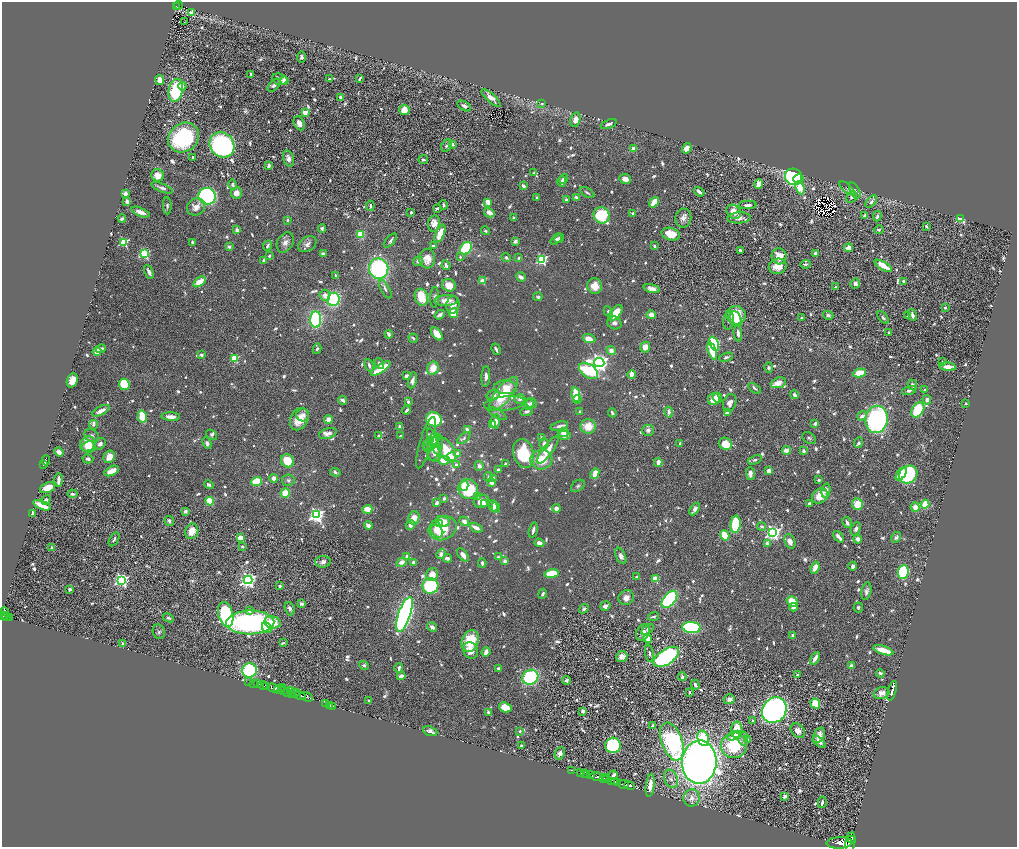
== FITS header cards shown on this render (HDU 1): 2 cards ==
NAXIS1  =                 2030
NAXIS2  =                 1690

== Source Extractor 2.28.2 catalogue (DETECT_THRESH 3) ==
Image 2030 x 1690 px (HDU 1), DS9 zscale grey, zoomed out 1/2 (1 PNG px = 2 x 2 image px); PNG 1019 x 849 px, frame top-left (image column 2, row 1690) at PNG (2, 2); each listed source drawn as its Kron ellipse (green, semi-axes under 4 px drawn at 4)
Background 0.795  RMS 0.028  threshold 0.085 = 3 sigma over >= 5 px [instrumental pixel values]
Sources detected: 1339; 65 cannot appear on this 1/2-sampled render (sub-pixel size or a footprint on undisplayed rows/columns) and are neither listed nor drawn; of the other 1274, the 500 brightest by FLUX_AUTO listed and drawn (774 fainter detections omitted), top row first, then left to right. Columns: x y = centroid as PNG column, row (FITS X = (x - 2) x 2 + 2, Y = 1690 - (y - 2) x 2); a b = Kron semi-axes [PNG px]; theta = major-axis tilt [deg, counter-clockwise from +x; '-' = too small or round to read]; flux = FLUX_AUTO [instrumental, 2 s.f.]
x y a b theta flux
179 5 4 3 - 64
176 6 2 2 - 67
192 12 4 3 - 40
184 22 2 2 - 23
301 57 5 4 - 17
251 74 4 2 - 12
360 78 4 2 - 13
280 79 8 5 -17 24
329 79 3 2 - 12
160 80 5 3 - 59
285 80 3 3 - 94
274 85 8 4 46 22
182 86 4 4 - 18
176 90 12 7 77 370
341 97 3 3 - 13
491 98 12 4 -42 42
542 103 3 2 - 13
464 106 8 4 -31 26
404 110 5 5 - 85
305 113 3 2 - 140
575 120 7 5 74 50
299 123 7 5 -64 40
609 124 8 3 22 24
184 138 16 14 40 600
452 144 4 4 - 19
222 145 13 11 -46 1500
447 146 7 5 58 17
687 148 5 4 - 59
634 149 3 3 - 69
192 157 2 2 - 19
288 158 8 5 -75 32
423 159 5 3 - 12
269 165 4 4 - 18
534 173 3 3 - 14
158 175 6 6 - 76
793 177 9 8 - 580
563 179 5 3 - 35
625 179 6 5 - 43
799 179 5 4 - 57
562 182 5 3 - 18
759 184 5 4 - 42
233 185 5 4 - 17
523 186 4 3 - 26
162 188 11 3 -22 22
800 188 7 4 -69 120
847 188 9 3 -41 15
855 190 8 4 -62 15
587 192 8 3 -32 13
699 192 6 3 -37 28
125 193 3 3 - 46
236 193 5 5 - 50
207 196 9 8 - 960
537 197 2 2 - 14
576 197 3 2 - 18
851 197 6 4 62 19
566 200 3 3 - 14
127 202 3 3 - 29
488 202 3 3 - 72
654 202 6 3 53 110
871 202 7 3 51 21
443 205 5 3 - 12
748 205 9 3 2 23
167 206 8 4 -88 14
370 206 5 3 - 18
196 207 9 8 - 49
437 208 4 2 - 16
140 212 9 4 -22 44
411 212 2 2 - 18
734 212 8 6 -42 73
489 213 5 3 - 59
633 213 2 2 - 12
602 215 8 7 - 340
865 215 4 3 - 17
877 216 5 3 - 16
122 218 4 2 - 13
513 218 2 2 - 17
683 218 9 8 - 36
739 218 12 5 4 33
961 218 3 2 - 610
287 220 3 3 - 12
434 223 8 6 83 55
926 226 3 3 - 18
322 228 4 3 - 12
237 230 4 3 - 24
879 230 5 3 - 12
486 231 4 3 - 12
360 234 4 4 - 160
440 234 10 4 66 100
671 234 9 6 -15 120
559 238 5 4 - 13
556 239 6 4 42 18
390 240 8 2 49 13
515 241 2 2 - 69
124 242 3 3 - 460
192 242 4 3 - 12
285 243 11 7 60 32
307 244 10 7 35 28
268 246 5 2 - 13
434 246 4 3 - 21
654 246 3 2 - 12
229 247 2 2 - 53
466 248 7 5 56 320
848 248 4 3 - 46
740 250 3 2 - 13
815 253 4 3 - 15
144 254 3 3 - 630
323 254 4 3 - 14
269 256 3 3 - 13
779 256 8 7 - 93
460 257 4 3 - 12
506 258 5 3 - 13
519 258 2 2 - 14
427 259 10 8 86 67
542 259 4 3 - 770
264 260 4 3 - 23
418 261 5 4 - 25
805 264 5 3 - 14
446 265 5 3 - 23
778 266 9 7 14 83
883 266 10 3 -30 98
379 269 10 9 - 710
149 272 7 3 -65 27
336 276 4 2 - 13
521 277 5 3 - 33
482 281 3 2 - 160
904 281 3 3 - 15
199 282 7 3 36 110
855 283 5 5 - 21
449 285 7 6 - 78
595 286 8 7 - 82
836 287 3 3 - 14
385 289 10 3 -61 17
652 289 8 4 -14 34
325 295 5 5 - 40
421 297 9 6 -72 130
435 297 10 4 86 16
538 297 5 4 - 13
334 299 7 6 - 520
446 300 12 5 3 62
453 305 8 6 79 43
945 308 2 2 - 14
608 312 5 4 - 14
453 313 5 4 - 150
615 313 9 5 52 140
440 315 5 3 - 23
651 315 5 4 - 36
736 315 9 9 - 180
828 315 5 4 - 16
912 315 6 3 -77 29
908 316 3 3 - 14
802 318 2 2 - 25
883 318 7 3 -47 16
736 319 8 5 -67 100
316 320 8 5 -85 630
729 320 9 5 82 18
614 323 7 6 - 24
738 333 8 3 -84 29
889 333 2 2 - 13
389 334 4 2 - 18
437 334 7 4 -50 57
413 338 5 3 - 15
589 339 6 4 -19 67
714 344 7 3 -67 490
645 347 5 5 - 61
101 349 5 3 - 23
317 349 5 3 - 14
496 349 6 2 -63 18
611 350 5 4 - 38
712 351 9 3 -71 200
97 352 4 3 - 84
201 355 2 2 - 48
726 357 7 3 17 14
234 358 3 3 - 320
943 362 3 2 - 15
379 363 6 4 -59 14
599 363 5 4 - 3700
369 365 6 3 -71 17
769 367 5 4 - 13
948 367 8 4 -6 40
433 368 7 5 75 82
381 369 11 4 33 210
588 371 11 6 -35 520
860 373 6 3 11 160
632 374 4 4 - 56
406 376 3 3 - 19
486 376 10 4 86 32
72 380 7 5 68 63
412 380 8 4 77 31
778 383 8 5 19 46
124 384 6 5 - 280
913 385 5 3 - 21
506 387 11 7 -1 68
755 388 7 3 -34 12
909 390 7 3 16 23
925 390 3 3 - 11
503 394 21 8 52 240
576 394 7 4 -78 220
493 395 6 5 - 29
795 395 4 3 - 32
718 397 5 4 - 48
520 399 5 4 - 19
577 399 4 4 - 52
714 399 6 5 - 95
343 400 4 2 - 38
927 400 5 4 - 24
408 402 3 2 - 22
504 403 21 7 6 58
531 403 5 5 - 18
730 403 9 6 68 31
966 403 2 2 - 20
528 404 6 5 - 19
407 410 4 2 - 19
918 410 8 5 55 330
101 411 9 4 28 45
527 411 6 3 19 16
580 412 3 2 - 18
669 412 5 3 - 21
727 412 4 3 - 38
612 413 4 2 - 16
497 414 10 3 -30 14
303 415 6 6 - 29
862 416 5 4 - 31
142 417 6 4 -77 160
171 417 9 4 -3 36
299 419 12 8 63 110
434 419 8 7 - 510
876 419 13 11 80 1300
328 420 4 4 - 56
496 421 7 4 84 29
815 423 3 3 - 30
493 424 4 3 - 27
93 425 4 4 - 14
400 426 4 3 - 18
559 426 9 4 15 21
588 426 8 7 - 100
467 430 4 3 - 40
648 430 6 5 - 18
328 433 9 5 17 34
563 433 5 4 - 37
92 435 8 5 -32 20
211 435 6 4 -37 11
564 435 6 4 -4 29
379 436 4 4 - 12
400 436 2 2 - 12
464 438 8 4 37 17
542 438 2 2 - 90
809 438 7 5 -30 13
434 439 6 4 75 85
434 442 14 5 -69 150
207 443 6 3 -68 22
426 443 27 6 73 32
680 443 2 2 - 12
859 443 5 4 - 11
88 444 8 7 - 130
100 444 6 5 - 26
430 444 8 6 42 39
544 444 5 4 - 32
725 444 7 6 - 110
89 447 7 5 9 66
428 448 4 3 - 21
435 448 14 6 70 85
447 450 14 7 -61 190
548 450 16 5 54 83
786 450 4 3 - 47
804 451 4 3 - 21
59 452 5 3 - 37
458 453 4 3 - 38
524 453 15 10 -74 330
435 454 7 7 - 42
109 457 6 5 - 75
452 457 5 4 - 42
88 459 5 4 - 17
46 460 5 3 - 280
444 460 5 4 - 82
541 460 11 9 4 140
755 460 7 4 21 14
287 461 7 6 - 150
658 462 4 4 - 38
44 464 4 2 - 460
505 464 2 2 - 13
456 465 4 3 - 13
479 466 5 4 - 20
498 470 2 2 - 20
112 471 8 4 29 72
769 471 3 3 - 49
335 472 5 3 - 20
595 473 5 3 - 86
750 473 6 4 -88 28
901 474 7 3 55 120
908 475 10 8 42 630
488 477 5 4 - 13
274 478 4 4 - 37
493 478 4 4 - 12
59 480 7 2 90 38
288 480 6 5 - 15
819 480 3 2 - 14
257 482 5 4 - 270
492 482 4 4 - 40
209 485 5 3 - 19
464 486 5 4 - 73
578 486 7 5 38 14
48 488 8 5 21 69
468 489 10 9 - 300
826 490 7 4 79 36
285 493 5 4 - 120
72 494 5 3 - 15
820 496 8 7 - 100
477 497 3 3 - 15
444 498 3 2 - 21
46 500 5 3 - 14
210 501 4 3 - 240
481 501 8 6 19 66
437 503 3 3 - 31
809 503 4 3 - 17
484 504 3 3 - 12
857 504 6 5 - 100
925 504 4 3 - 140
42 505 9 3 -23 140
493 506 6 3 -88 81
915 507 5 4 - 51
496 508 5 3 - 16
556 508 4 4 - 36
367 509 5 3 - 100
695 509 7 4 57 30
185 511 4 3 - 24
32 513 3 2 - 30
316 515 4 4 - 1900
414 518 7 5 77 70
169 521 5 5 - 16
443 521 7 4 -26 68
464 521 5 4 - 31
847 523 6 3 -62 18
439 524 3 3 - 47
736 524 9 5 85 330
368 525 4 3 - 44
410 525 5 4 - 27
762 527 4 3 - 16
443 528 14 11 22 230
476 528 7 3 -26 38
856 529 7 4 64 19
533 530 8 3 76 22
192 531 8 6 74 75
437 531 7 5 -46 41
773 533 4 4 - 1800
725 535 5 4 - 130
839 537 6 3 -48 42
896 537 6 4 58 15
240 538 3 3 - 220
114 539 7 3 59 15
858 539 4 4 - 31
790 541 7 5 -69 39
539 543 5 4 - 30
767 543 4 3 - 20
242 546 3 3 - 11
52 548 3 3 - 12
441 554 5 4 - 33
463 555 8 4 -53 49
407 556 3 3 - 31
621 556 9 4 -65 33
498 557 4 3 - 13
447 558 4 3 - 28
505 561 3 3 - 32
323 562 8 6 2 27
402 562 5 4 - 41
413 562 3 3 - 35
482 563 5 3 - 15
853 566 4 4 - 15
815 568 6 3 68 56
903 572 7 5 87 600
432 574 6 6 - 68
551 574 7 4 9 250
637 577 3 2 - 12
655 579 4 3 - 96
121 580 4 4 - 1500
248 580 4 4 - 2300
279 586 4 3 - 11
430 586 8 7 - 410
69 589 3 3 - 17
866 591 9 5 79 19
543 594 5 3 - 14
626 598 8 7 - 38
669 599 10 6 50 900
792 601 6 5 - 110
302 604 4 3 - 25
605 606 5 4 - 24
793 607 4 3 - 24
858 607 5 4 - 14
290 609 7 5 -72 18
584 609 5 3 - 14
249 610 3 2 - 22
4 611 3 2 - 170
4 614 7 2 -88 580
226 614 13 7 -76 660
404 614 18 6 72 3000
2 615 2 2 - 400
653 616 5 2 - 12
7 617 2 2 - 150
9 618 4 2 - 130
168 618 6 3 -26 12
250 622 24 12 2 1100
273 622 8 6 -10 100
432 627 5 4 - 27
692 627 9 5 -6 610
267 628 5 4 - 51
648 629 7 4 34 15
159 632 7 6 - 15
643 632 9 6 62 28
792 636 3 2 - 18
647 638 4 3 - 82
470 641 11 8 69 210
283 643 3 2 - 12
123 644 2 2 - 92
471 650 8 7 - 51
883 650 10 3 -17 150
486 652 5 3 - 44
649 653 9 4 -80 15
622 657 5 5 - 35
666 657 14 7 34 1000
815 658 7 3 61 33
364 665 5 4 - 14
851 666 3 3 - 32
399 668 5 2 - 22
499 668 4 2 - 18
249 670 7 7 - 490
880 673 4 3 - 12
798 675 4 3 - 26
401 676 4 3 - 28
530 677 8 7 - 530
682 677 4 3 - 18
566 680 4 3 - 20
249 682 2 1 - 64
253 683 3 1 - 140
257 684 3 2 - 160
263 685 5 2 - 970
695 685 5 3 - 17
267 686 2 2 - 650
273 688 6 2 -14 3100
283 688 2 1 - 180
279 689 5 3 - 800
283 691 4 3 - 420
291 691 2 2 - 240
892 691 10 2 74 3100
288 692 3 2 - 430
690 692 2 2 - 27
291 693 3 1 - 260
295 693 5 3 - 470
882 693 8 6 17 38
300 695 6 2 -15 1600
306 697 7 3 -18 1500
729 699 5 5 - 26
369 701 2 2 - 35
326 704 3 2 - 440
815 704 5 4 - 120
330 705 2 2 - 150
333 706 3 2 - 190
505 707 6 5 - 85
774 710 13 11 52 2100
583 711 4 4 - 21
488 712 3 3 - 11
752 720 2 2 - 13
653 726 4 3 - 25
737 730 8 5 87 170
430 731 7 4 -21 29
520 731 2 2 - 28
798 731 8 6 -47 44
819 735 8 5 63 44
734 736 7 4 22 37
703 738 8 5 -70 170
743 739 7 4 87 16
748 739 2 2 - 19
672 741 20 10 -70 890
819 742 8 3 -41 22
613 745 8 7 - 460
734 745 13 12 - 330
521 746 3 2 - 17
560 753 6 5 - 28
699 762 21 17 86 5300
572 770 2 2 - 37
580 773 3 1 - 240
584 774 2 2 - 420
587 774 3 2 - 840
590 775 2 2 - 570
613 775 5 2 - 25
597 777 6 3 -15 3000
606 777 2 1 - 140
603 778 3 3 - 510
671 779 9 6 -66 28
607 780 3 1 - 360
611 781 3 2 - 480
614 781 4 2 - 250
618 782 4 2 - 340
623 784 5 2 - 1500
650 785 12 4 83 52
630 786 5 2 - 1400
785 796 3 2 - 27
692 798 8 8 - 43
822 802 6 3 80 16
852 839 4 2 - 1100
850 842 10 5 83 2200
839 843 13 6 2 2400
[774 fainter detections neither listed nor drawn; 65 sub-pixel or undisplayed-footprint detections neither listed nor drawn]